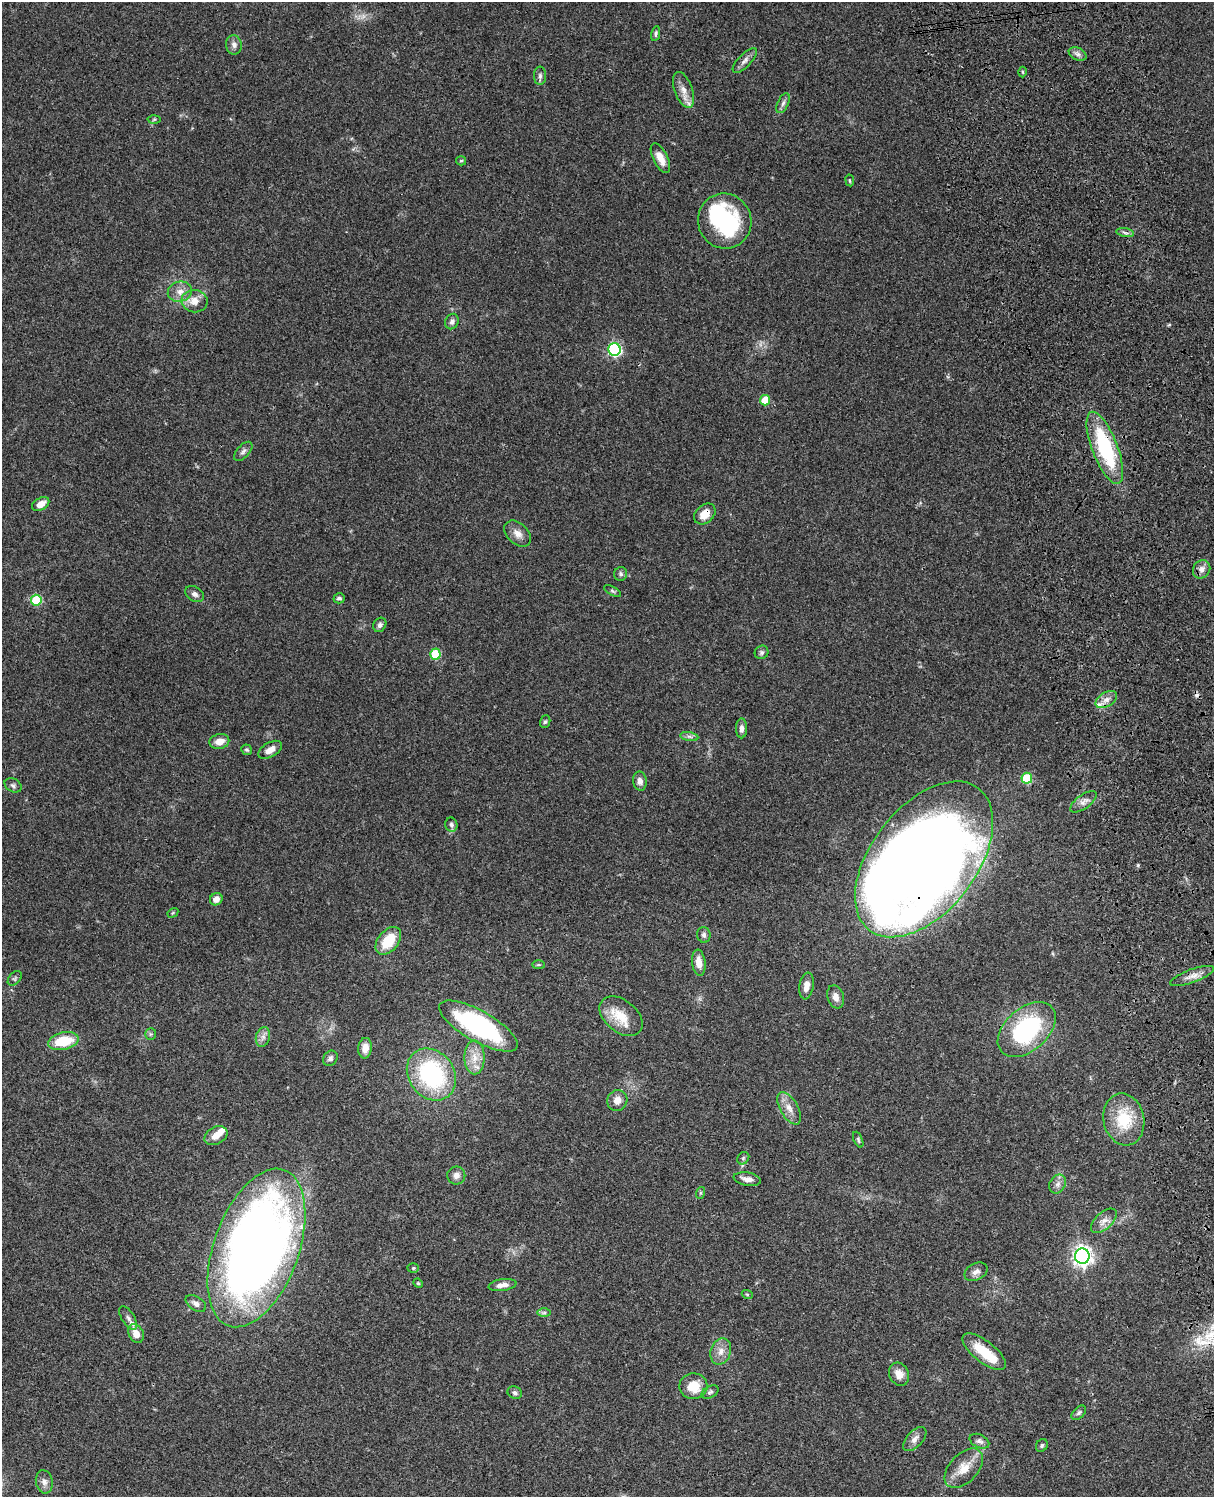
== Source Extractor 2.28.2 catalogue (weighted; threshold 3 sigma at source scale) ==
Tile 6 of 4 x 3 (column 2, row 2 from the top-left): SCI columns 1333-2544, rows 1773-3267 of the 5087 x 4926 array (HDU 1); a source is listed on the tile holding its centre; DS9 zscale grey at full resolution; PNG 1216 x 1499 px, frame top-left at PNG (2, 2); each listed source drawn as its Kron ellipse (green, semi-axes under 4 px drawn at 4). Shown black and unused: <1% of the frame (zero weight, under 3 of 4 exposures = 6% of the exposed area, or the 3 px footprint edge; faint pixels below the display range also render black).
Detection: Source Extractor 2.28.2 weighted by HDU 2 'WHT'; one run over the whole footprint, this tile lists its part. Background 0.104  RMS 0.0065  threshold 0.0293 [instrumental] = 3 sigma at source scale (4.5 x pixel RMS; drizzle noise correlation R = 1.50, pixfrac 1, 0.05/0.05 arcsec/px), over >= 5 px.
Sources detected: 111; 1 too faint to see at this stretch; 4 inside a brighter object's white glare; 1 cosmic-ray / hot-pixel residue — neither listed nor drawn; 5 inside a brighter listed object's ellipse — not listed separately; the other 100 listed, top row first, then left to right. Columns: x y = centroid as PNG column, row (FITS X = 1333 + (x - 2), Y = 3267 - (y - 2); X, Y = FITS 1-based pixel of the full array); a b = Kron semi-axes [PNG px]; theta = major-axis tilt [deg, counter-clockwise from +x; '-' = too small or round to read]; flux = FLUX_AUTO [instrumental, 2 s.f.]
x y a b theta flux
656 34 7 4 79 1.2
234 45 10 8 -81 3
1078 54 9 6 -26 2.3
745 60 16 6 46 3.2
1023 72 5 3 - 0.69
540 76 9 6 90 1.9
683 90 19 9 -70 6.4
783 103 10 5 65 2
154 119 6 4 2 0.91
660 158 16 7 -63 7.2
461 161 5 4 - 0.79
850 180 6 3 -81 0.65
725 221 28 26 -70 60
1125 233 9 4 -10 1.6
180 292 12 10 16 5.4
195 301 13 11 -9 7.6
452 322 8 6 64 2.5
615 349 6 6 - 88
765 400 5 5 - 17
1105 448 38 13 -69 57
243 451 11 6 48 2.2
41 504 9 6 29 6.2
705 514 12 8 43 8.3
518 534 15 10 -43 5.1
1202 569 9 8 - 3.9
621 574 7 6 - 1.5
612 591 9 4 -27 1.1
195 594 10 7 -33 2.7
339 598 6 5 - 1.4
36 600 5 5 - 35
380 625 7 6 - 2
761 652 7 6 - 1.6
435 654 5 5 - 29
1106 700 12 7 31 4
545 722 6 5 - 1.2
742 728 10 5 90 2.7
689 737 9 4 -9 1.8
219 741 10 7 11 6.5
247 750 5 5 - 1.2
270 750 13 7 30 4.9
1027 778 5 5 - 31
640 781 9 7 -81 3.3
13 785 9 6 -29 1.8
1083 802 15 7 35 3.8
451 825 7 6 - 1.7
924 859 89 53 52 1200
216 899 7 6 - 4.6
173 913 6 4 31 0.72
704 935 8 6 -80 1.8
388 941 16 10 51 18
699 963 13 6 -83 5.7
538 965 6 3 0 0.78
1192 976 23 6 20 5.1
15 978 8 5 47 1.3
806 986 13 7 80 5.5
836 997 12 8 -73 4.5
621 1016 24 16 -40 15
478 1026 44 15 -29 94
1027 1029 34 21 41 78
151 1034 6 5 - 1.2
263 1037 10 7 75 2.9
63 1041 15 8 12 21
365 1048 10 7 84 6.1
474 1057 17 10 -90 8.6
330 1058 8 6 48 1.9
431 1074 28 22 -53 79
617 1100 10 10 - 5.3
789 1108 18 9 -60 6.3
1124 1119 26 20 -78 27
216 1136 12 8 28 6.3
858 1140 8 4 -67 1.2
743 1158 7 5 46 1.2
456 1175 9 9 - 3.6
747 1179 13 6 -10 3.8
1058 1184 10 7 58 3
700 1193 6 4 71 0.8
1104 1221 16 8 42 4.4
256 1248 83 42 70 690
1082 1256 7 7 - 340
413 1268 6 5 - 0.89
976 1272 12 8 26 3.4
418 1283 5 4 - 0.74
502 1285 14 6 8 4.4
747 1294 5 3 - 0.61
196 1303 11 7 -35 3.2
544 1313 7 4 0 1.3
128 1318 13 6 -57 2.8
136 1334 10 7 -65 6.6
721 1351 13 10 73 5.5
984 1352 26 10 -38 19
899 1374 12 9 -63 5.4
693 1386 14 13 - 13
710 1392 9 6 31 1.5
515 1393 7 6 - 1.6
1079 1413 8 5 45 1.6
915 1439 15 7 47 3.6
979 1441 10 6 -26 2.4
1042 1445 7 5 59 1.1
964 1468 24 14 47 12
44 1482 12 8 -79 3.5
Overlapping masked pixels (flux is a lower limit): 4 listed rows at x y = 1105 448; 705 514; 924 859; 1192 976